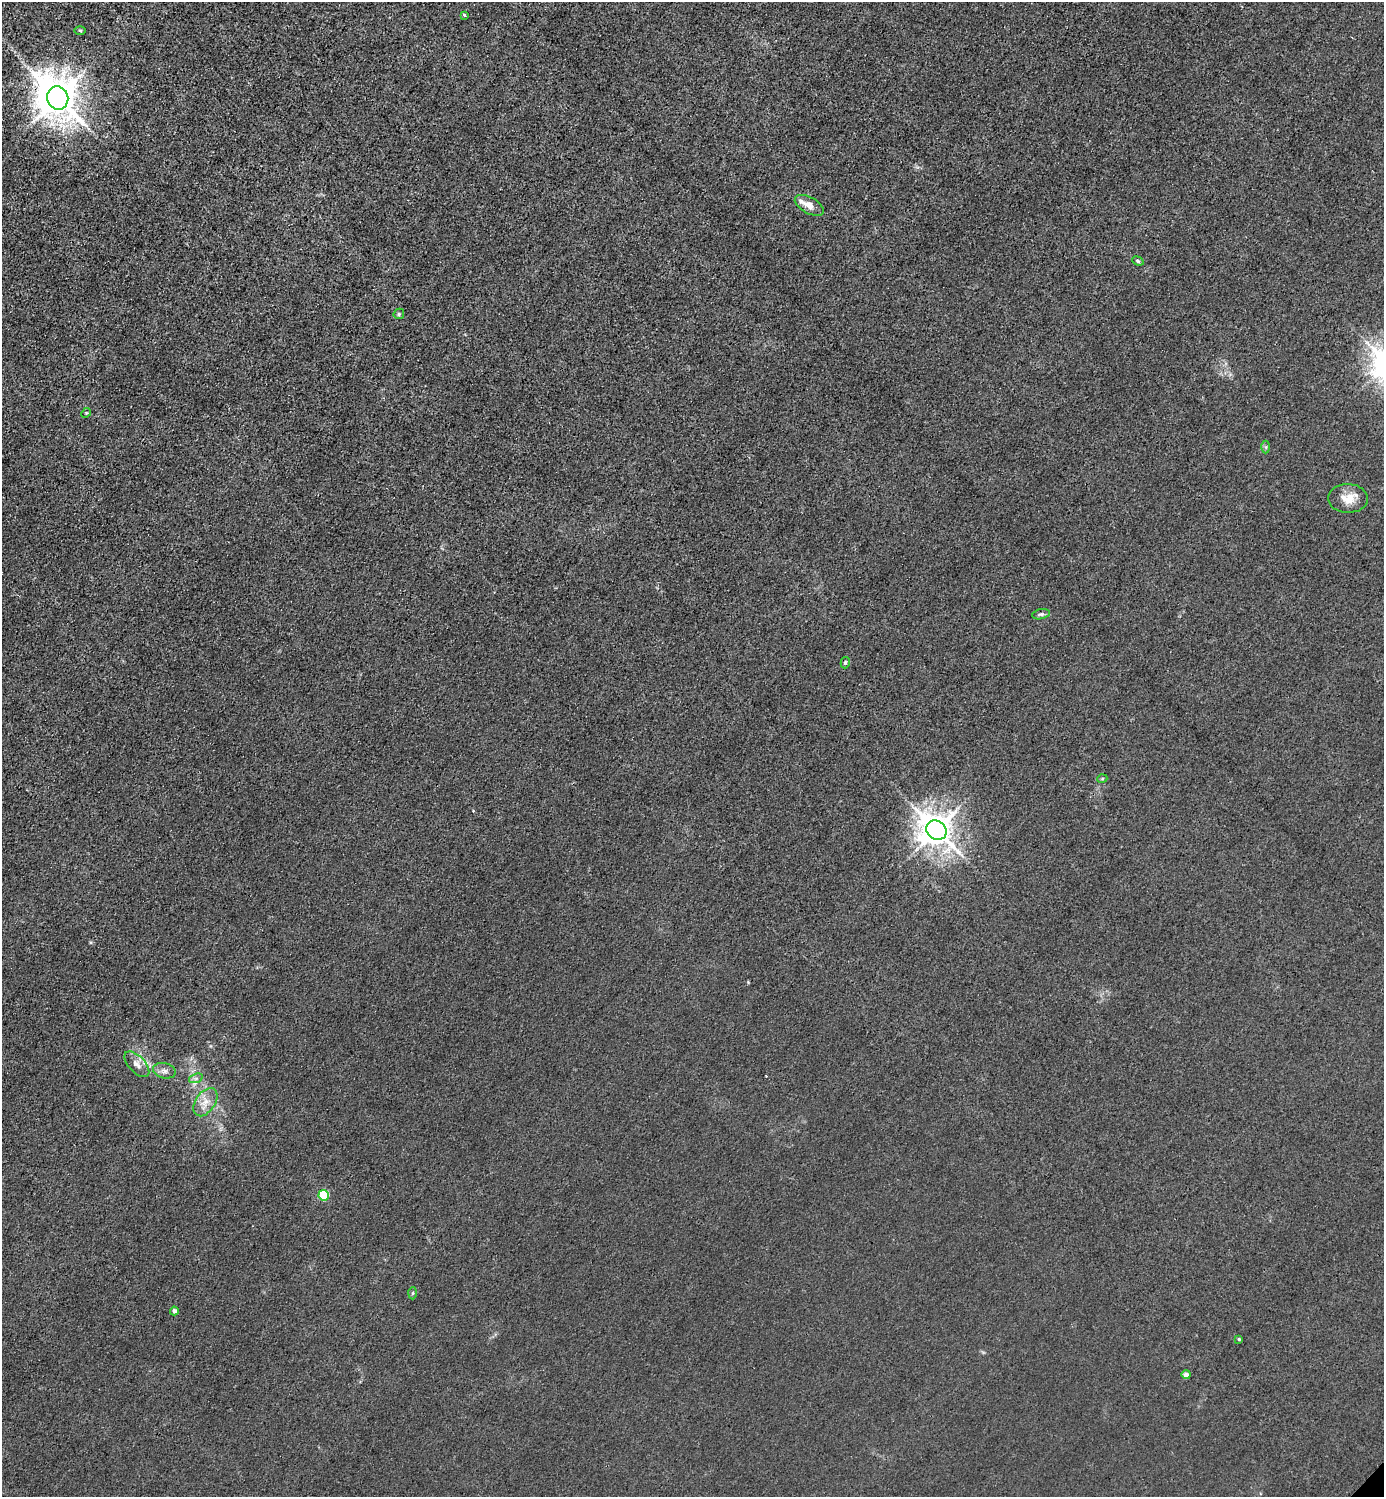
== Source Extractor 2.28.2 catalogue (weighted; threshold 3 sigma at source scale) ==
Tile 11 of 4 x 4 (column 3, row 3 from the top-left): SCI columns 3063-4444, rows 1497-2991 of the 5983 x 5983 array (HDU 1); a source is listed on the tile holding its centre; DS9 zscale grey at full resolution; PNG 1386 x 1499 px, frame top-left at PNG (2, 2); each listed source drawn as its Kron ellipse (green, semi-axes under 4 px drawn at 4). Shown black and unused: <1% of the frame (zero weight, under 3 of 4 exposures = <1% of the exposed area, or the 3 px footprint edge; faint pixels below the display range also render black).
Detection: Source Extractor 2.28.2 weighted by HDU 2 'WHT'; one run over the whole footprint, this tile lists its part. Background 0.0215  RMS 0.0062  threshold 0.0278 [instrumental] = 3 sigma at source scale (4.5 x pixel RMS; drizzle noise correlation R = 1.50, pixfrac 1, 0.05/0.05 arcsec/px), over >= 5 px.
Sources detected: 26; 1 inside a brighter object's white glare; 1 cosmic-ray / hot-pixel residue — neither listed nor drawn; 2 inside a brighter listed object's ellipse — not listed separately; the other 22 listed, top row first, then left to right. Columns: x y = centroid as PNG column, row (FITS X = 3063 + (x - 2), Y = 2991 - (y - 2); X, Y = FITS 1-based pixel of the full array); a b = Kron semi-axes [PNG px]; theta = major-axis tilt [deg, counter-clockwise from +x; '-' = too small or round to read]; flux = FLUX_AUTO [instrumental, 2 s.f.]
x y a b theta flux
464 15 3 3 - 1
80 31 6 4 -1 0.73
58 98 12 10 -74 2000
809 205 16 8 -30 6.2
1138 261 6 4 -21 1.2
399 314 6 5 - 0.91
86 413 5 4 - 0.72
1266 447 6 4 90 1
1348 498 20 14 -1 9.5
1041 614 9 5 12 1.3
845 663 6 4 75 1
1102 779 5 3 - 0.65
936 830 10 9 - 1200
137 1064 16 8 -46 4.8
164 1071 11 7 -14 2.9
196 1078 7 4 19 1.5
205 1102 16 9 54 6.8
324 1195 5 5 - 42
413 1293 6 4 88 0.88
174 1311 4 4 - 2.3
1239 1339 3 3 - 0.68
1186 1375 4 4 - 2.9